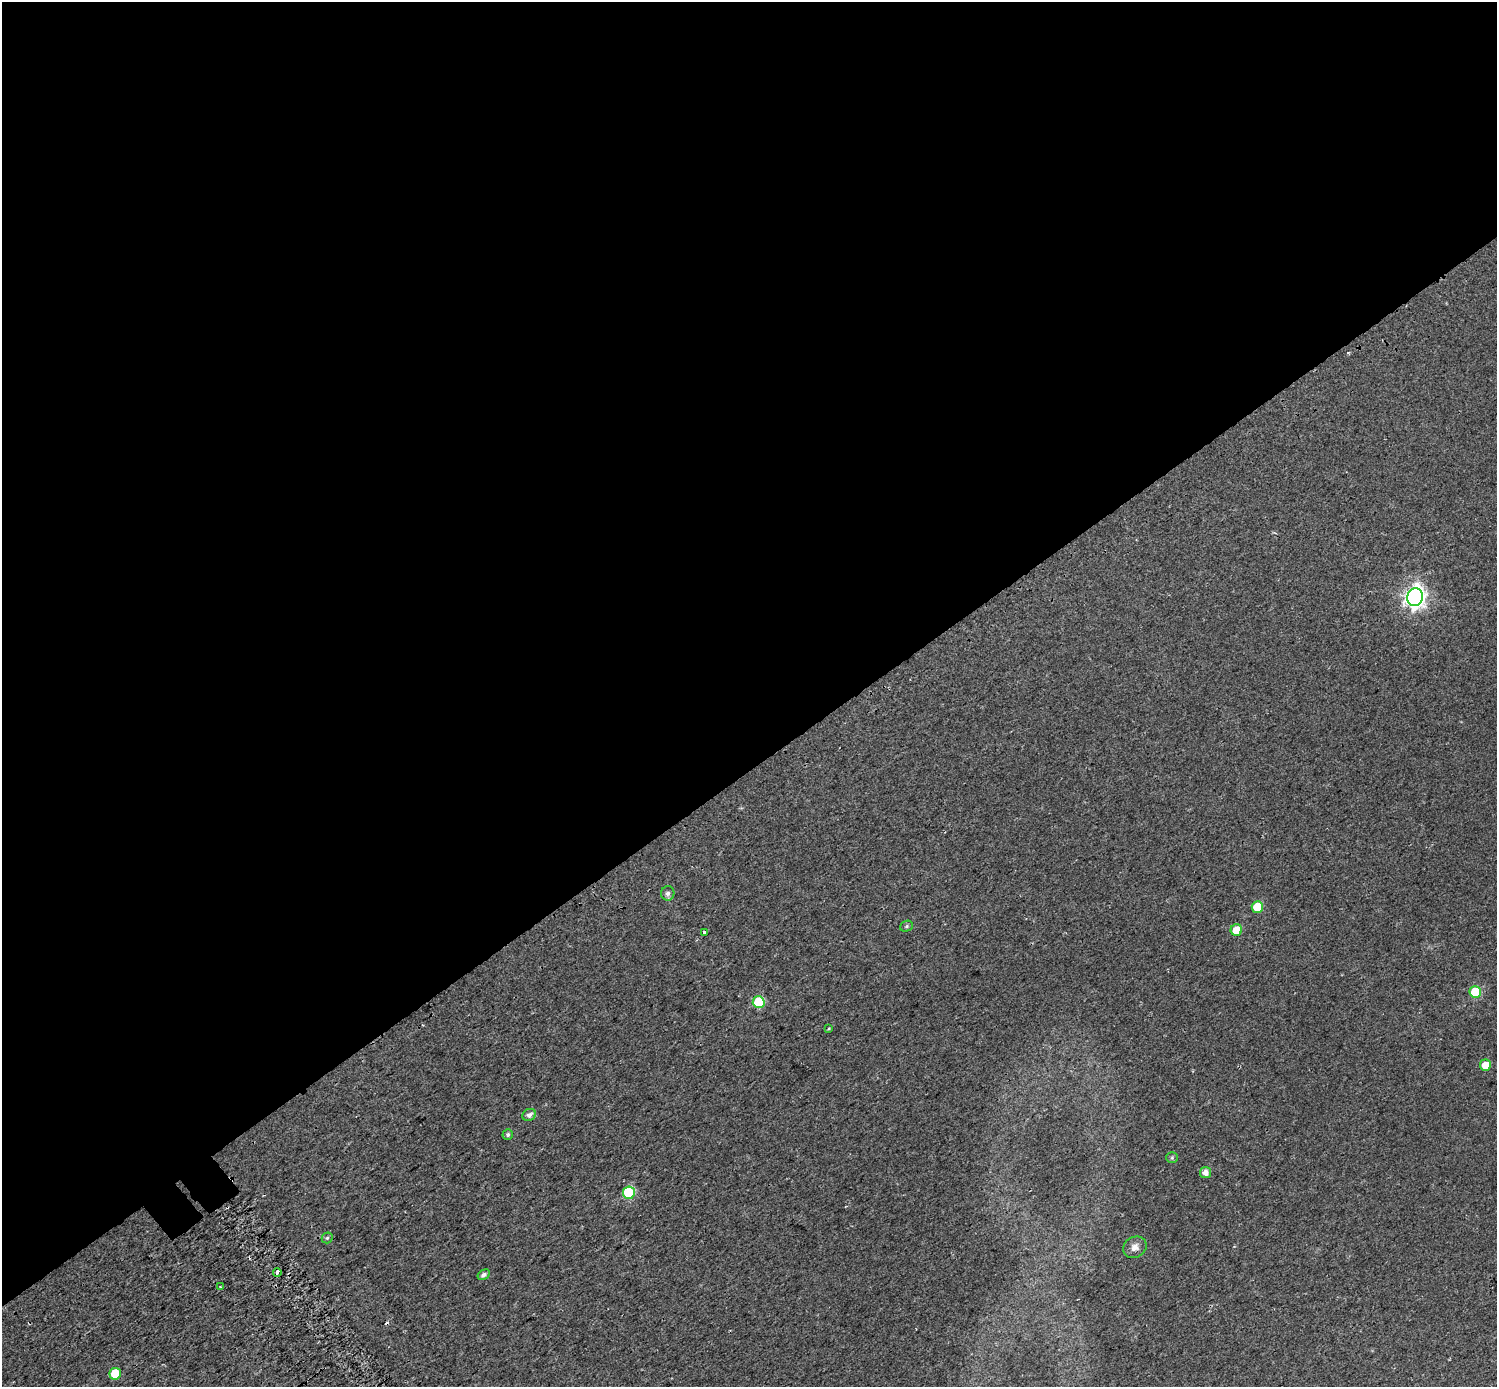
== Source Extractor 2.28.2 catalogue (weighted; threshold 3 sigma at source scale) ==
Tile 2 of 4 x 4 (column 2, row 1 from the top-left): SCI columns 1556-3050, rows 4379-5763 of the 6105 x 6047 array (HDU 1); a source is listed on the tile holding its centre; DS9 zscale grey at full resolution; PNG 1499 x 1389 px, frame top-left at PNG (2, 2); each listed source drawn as its Kron ellipse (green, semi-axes under 4 px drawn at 4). Shown black and unused: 56% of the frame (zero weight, under 2 of 3 exposures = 4% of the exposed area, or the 3 px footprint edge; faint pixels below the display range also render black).
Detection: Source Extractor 2.28.2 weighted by HDU 2 'WHT'; one run over the whole footprint, this tile lists its part. Background 0.0303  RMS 0.01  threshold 0.047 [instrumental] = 3 sigma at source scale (4.5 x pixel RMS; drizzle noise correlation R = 1.50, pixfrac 1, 0.0396/0.0396 arcsec/px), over >= 5 px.
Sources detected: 23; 2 cosmic-ray / hot-pixel residue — neither listed nor drawn; the other 21 listed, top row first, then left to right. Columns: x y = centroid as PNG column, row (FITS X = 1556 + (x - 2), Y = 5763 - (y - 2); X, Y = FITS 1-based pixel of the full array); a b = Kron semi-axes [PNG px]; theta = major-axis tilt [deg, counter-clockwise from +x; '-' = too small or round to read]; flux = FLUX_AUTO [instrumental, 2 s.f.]
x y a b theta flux
1415 597 9 8 - 550
668 893 7 6 - 3.3
1257 907 5 5 - 23
906 926 6 5 - 1.6
1236 930 6 5 - 15
704 932 3 3 - 2.2
1475 992 6 6 - 45
759 1002 6 6 - 54
829 1028 4 3 - 0.84
1485 1065 5 5 - 11
529 1115 7 5 26 4.3
508 1135 5 5 - 2.1
1172 1158 6 5 - 1.5
1206 1172 5 5 - 6.6
629 1193 6 6 - 62
327 1238 5 5 - 1.9
1135 1247 12 10 30 6.4
277 1272 4 3 - 9.5
484 1275 6 4 33 3
220 1287 3 3 - 0.99
115 1374 6 5 - 28